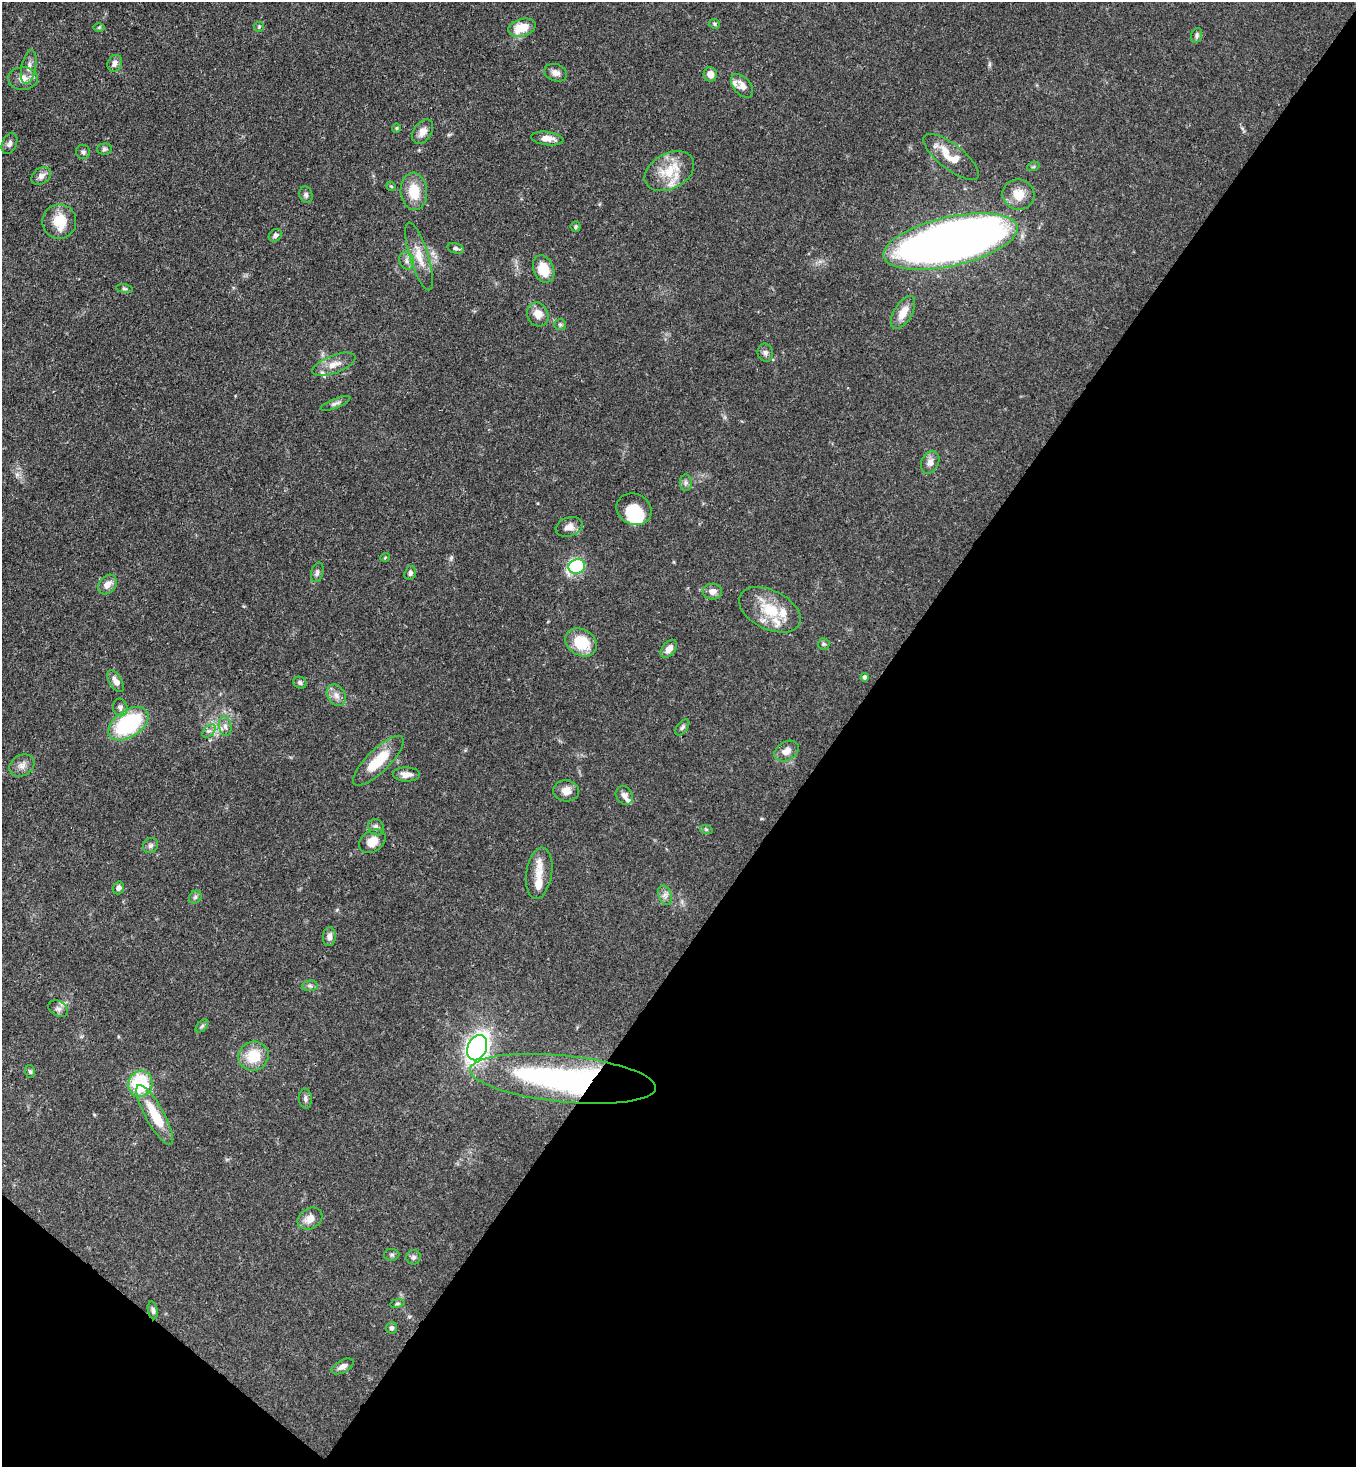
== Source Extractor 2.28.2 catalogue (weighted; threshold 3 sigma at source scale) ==
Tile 15 of 4 x 4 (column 3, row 4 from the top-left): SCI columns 3070-4423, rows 60-1524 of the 6000 x 5978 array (HDU 1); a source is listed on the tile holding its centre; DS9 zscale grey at full resolution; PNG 1358 x 1469 px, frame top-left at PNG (2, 2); each listed source drawn as its Kron ellipse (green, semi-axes under 4 px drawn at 4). Shown black and unused: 40% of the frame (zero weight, under 3 of 4 exposures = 7% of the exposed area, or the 3 px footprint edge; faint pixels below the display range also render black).
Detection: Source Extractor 2.28.2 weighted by HDU 2 'WHT'; one run over the whole footprint, this tile lists its part. Background 0.0701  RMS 0.0036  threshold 0.016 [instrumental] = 3 sigma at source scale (4.5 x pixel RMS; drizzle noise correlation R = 1.50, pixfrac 1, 0.05/0.05 arcsec/px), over >= 5 px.
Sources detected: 103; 1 inside a brighter object's white glare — neither listed nor drawn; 7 inside a brighter listed object's ellipse — not listed separately; the other 95 listed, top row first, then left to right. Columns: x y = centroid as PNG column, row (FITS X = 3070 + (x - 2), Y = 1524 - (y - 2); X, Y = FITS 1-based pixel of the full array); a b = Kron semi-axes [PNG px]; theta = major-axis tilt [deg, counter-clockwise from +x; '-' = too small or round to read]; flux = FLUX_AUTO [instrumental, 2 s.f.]
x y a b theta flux
714 24 6 4 -24 0.55
99 27 6 4 1 0.43
259 27 5 5 - 0.41
522 28 14 8 17 7.1
1197 35 7 5 72 0.85
115 63 9 7 65 1.7
29 67 17 7 79 2.7
555 73 12 8 -18 2
710 74 7 6 - 2.8
23 78 15 11 3 3.2
742 86 14 8 -48 2.6
396 128 5 4 - 0.4
423 132 13 9 56 2.7
547 139 16 6 -7 3.3
9 144 11 7 65 1.3
104 149 7 5 3 0.82
83 152 7 7 - 0.93
951 157 34 12 -38 8
1033 167 6 4 18 0.51
669 171 26 17 28 10
41 176 10 8 37 2
391 186 5 4 - 0.4
414 191 19 13 -85 8.2
306 195 8 6 -74 0.96
1018 195 16 15 - 5.6
59 222 17 17 - 7.7
576 227 5 5 - 0.61
275 235 7 5 38 1.2
950 242 69 24 13 440
455 248 8 5 -15 0.86
419 256 35 9 -73 5.9
407 261 9 7 -69 1.4
544 269 14 10 -68 7.5
124 289 8 4 -9 0.63
903 312 18 9 60 4.8
538 314 12 10 -65 3.7
560 325 6 5 - 0.64
765 353 9 7 -73 1.2
334 364 23 9 21 3.7
335 403 16 4 22 1.2
930 462 12 8 66 2.2
686 483 8 6 90 0.98
634 509 18 15 -25 7.7
569 527 14 9 16 2.7
385 557 5 3 - 0.28
577 567 8 7 - 31
317 572 10 6 74 1.1
410 573 7 5 72 0.92
107 585 11 8 50 2.5
712 592 9 8 - 2.4
770 610 33 19 -26 13
581 642 17 13 -30 11
824 644 6 5 - 0.56
669 649 10 6 52 2.4
865 677 4 4 - 1.4
116 681 12 6 -59 2.3
300 683 7 5 -29 0.82
336 695 11 8 -56 2.3
120 707 9 7 -78 1.4
128 724 22 13 34 35
225 726 10 6 -80 1.4
682 727 9 5 53 0.82
209 731 8 5 43 1
786 751 13 9 31 2.9
378 761 34 11 45 10
22 766 13 10 29 2.3
406 774 13 7 -1 2.4
566 791 13 10 -4 3.1
624 795 10 8 -56 1.8
376 827 8 7 - 1.2
706 829 6 4 -18 0.47
372 841 14 10 35 4.4
150 846 8 7 - 1.1
539 873 26 13 81 6
118 888 6 5 - 0.91
665 895 10 6 -70 1.5
195 897 7 5 46 0.81
329 937 9 6 84 1.8
310 986 8 5 5 0.84
58 1009 10 7 -30 1.4
202 1026 8 4 45 0.65
477 1048 13 9 65 140
253 1056 15 14 - 9.6
30 1072 6 5 - 0.62
563 1079 93 23 -6 100
140 1084 13 12 - 23
305 1099 10 6 -85 1.1
155 1115 34 9 -61 12
310 1218 13 10 30 3.4
392 1255 8 6 1 0.77
413 1257 7 7 - 0.95
397 1303 7 3 9 0.53
153 1310 9 5 -78 0.97
392 1328 5 5 - 1
343 1366 12 6 28 1.7
Overlapping masked pixels (flux is a lower limit): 1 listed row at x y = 563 1079